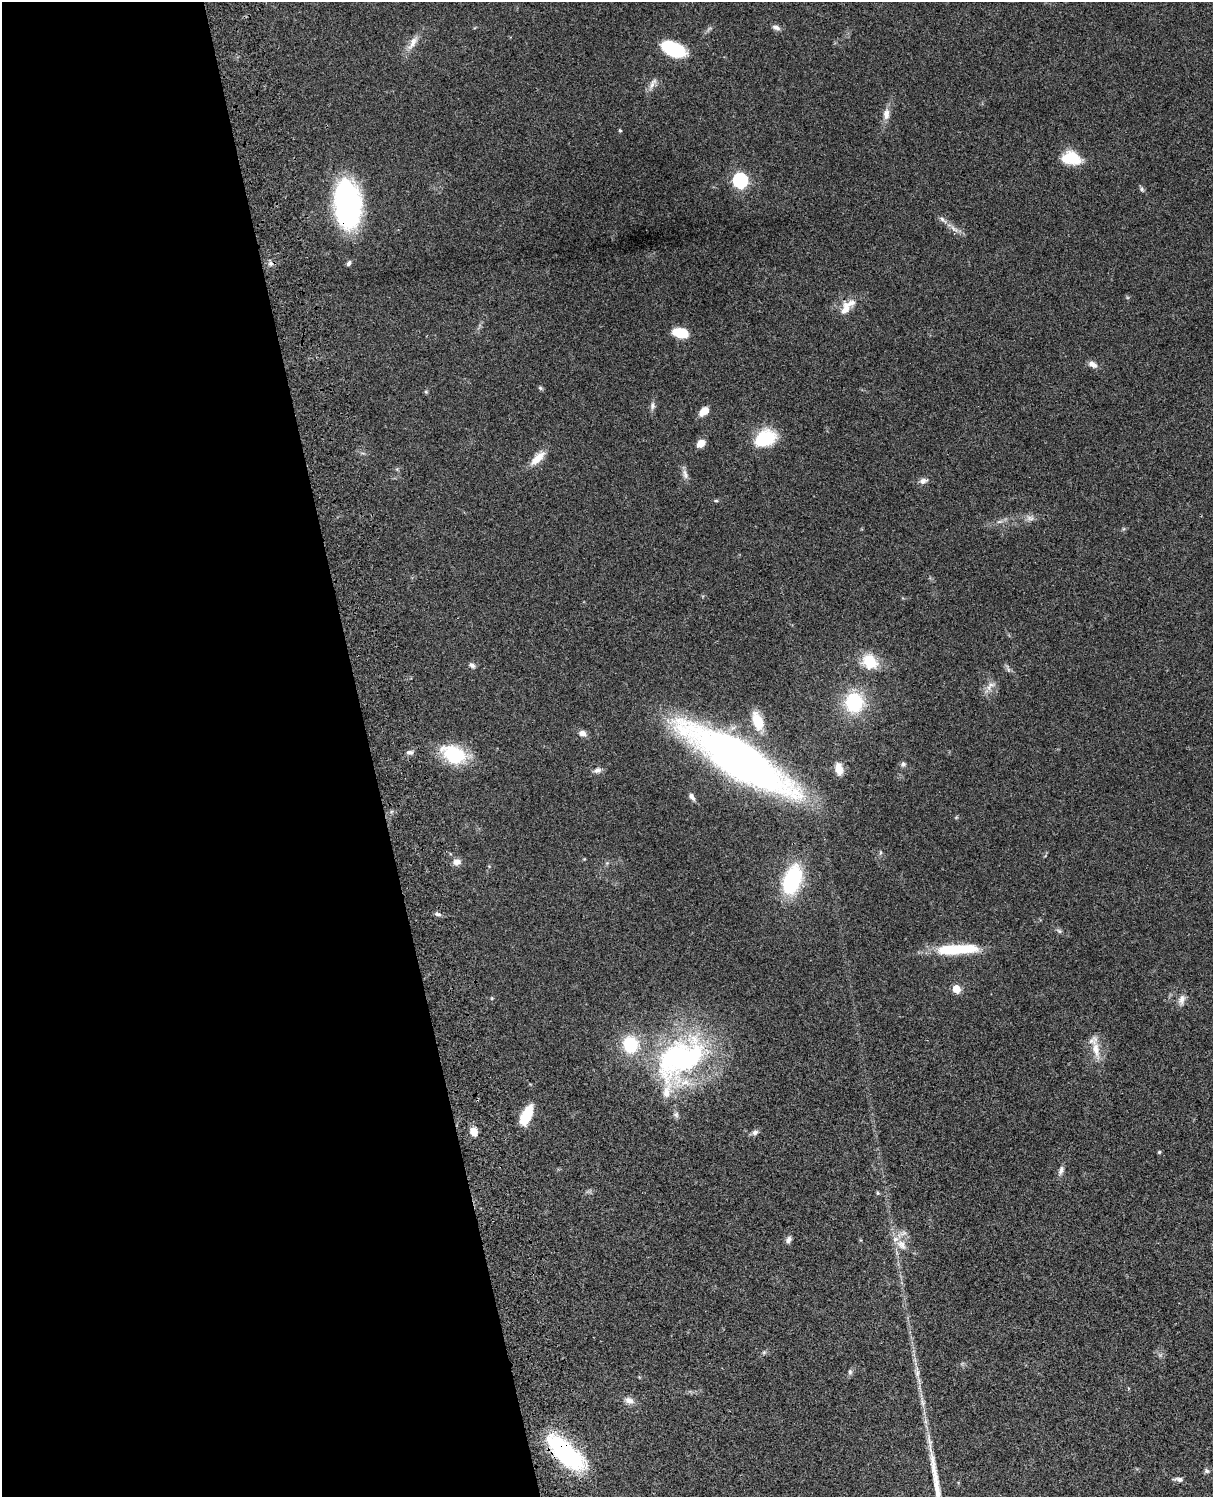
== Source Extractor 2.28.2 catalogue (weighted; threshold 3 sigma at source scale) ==
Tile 5 of 4 x 3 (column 1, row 2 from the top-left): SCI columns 122-1332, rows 1773-3267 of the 5085 x 4926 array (HDU 1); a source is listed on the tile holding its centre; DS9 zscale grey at full resolution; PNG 1215 x 1499 px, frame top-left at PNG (2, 2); no overlay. Shown black and unused: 30% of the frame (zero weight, under 3 of 4 exposures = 6% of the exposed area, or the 3 px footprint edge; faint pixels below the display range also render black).
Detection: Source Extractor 2.28.2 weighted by HDU 2 'WHT'; one run over the whole footprint, this tile lists its part. Background 0.081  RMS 0.0058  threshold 0.0262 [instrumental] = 3 sigma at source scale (4.5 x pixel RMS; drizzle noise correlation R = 1.50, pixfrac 1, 0.05/0.05 arcsec/px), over >= 5 px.
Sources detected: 73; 1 cosmic-ray / hot-pixel residue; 1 long thin detection or spike segment (spike, bleed or trail) — not listed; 3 inside a brighter listed object's ellipse — not listed separately; the other 68 listed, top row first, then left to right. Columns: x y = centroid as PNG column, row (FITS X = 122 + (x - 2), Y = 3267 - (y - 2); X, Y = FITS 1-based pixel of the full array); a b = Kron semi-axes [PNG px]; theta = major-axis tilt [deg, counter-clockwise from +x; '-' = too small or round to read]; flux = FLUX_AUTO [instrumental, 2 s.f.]
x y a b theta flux
776 27 11 6 -21 2.1
413 43 24 8 58 5.6
673 49 28 15 -24 25
652 84 19 6 59 3.2
886 114 16 9 86 4.3
620 130 4 3 - 0.77
1072 158 18 12 -10 19
740 180 7 6 - 120
1142 189 7 4 -89 0.97
348 204 47 26 -86 100
942 219 6 6 - 1.3
954 229 14 5 -33 3.1
349 263 8 5 48 1.4
845 309 18 11 75 6.8
680 333 15 8 -12 17
1092 364 12 7 -33 3
540 388 6 5 - 0.87
426 392 5 5 - 0.72
652 405 10 6 83 1.9
704 411 10 6 40 7.2
764 439 24 16 27 26
701 443 9 7 37 5.6
537 458 23 9 42 7.6
685 474 15 7 -75 2.7
923 481 11 7 11 2.6
716 501 6 4 0 0.72
1030 518 11 6 -15 2.5
999 522 7 4 19 1.2
870 662 17 14 -36 17
472 665 8 6 -33 1.8
991 685 11 6 11 2.5
854 702 18 17 - 38
757 721 16 9 -69 17
583 733 9 7 -26 3
410 752 9 6 1 1.9
454 754 24 16 -24 37
738 759 83 23 -32 480
903 764 7 7 - 1.4
839 769 12 7 -78 7.6
597 770 10 7 18 2.4
692 797 12 6 -60 2
457 862 10 8 13 3.5
792 880 25 14 72 58
438 914 9 5 -18 1.5
1059 931 7 5 -23 1.2
956 949 44 9 3 35
956 989 5 5 - 16
492 998 6 3 72 0.6
1182 1000 15 8 73 3.3
630 1044 14 13 - 29
1096 1049 23 10 -79 8.2
680 1058 68 42 35 130
676 1114 8 7 - 1.7
526 1115 21 9 65 18
473 1132 9 7 -61 5.8
755 1132 9 7 39 2
1159 1152 4 4 - 0.75
1061 1170 12 6 69 2.3
878 1193 5 4 - 0.69
788 1240 9 6 65 2.2
901 1245 17 10 -46 6.7
764 1352 7 4 19 0.92
850 1372 8 5 -90 1.3
917 1373 10 6 89 2.3
629 1400 12 8 -25 3.6
565 1452 49 19 -43 63
1206 1471 7 6 - 1.2
1179 1479 12 5 -7 2.1
Overlapping masked pixels (flux is a lower limit): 2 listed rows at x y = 348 204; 565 1452